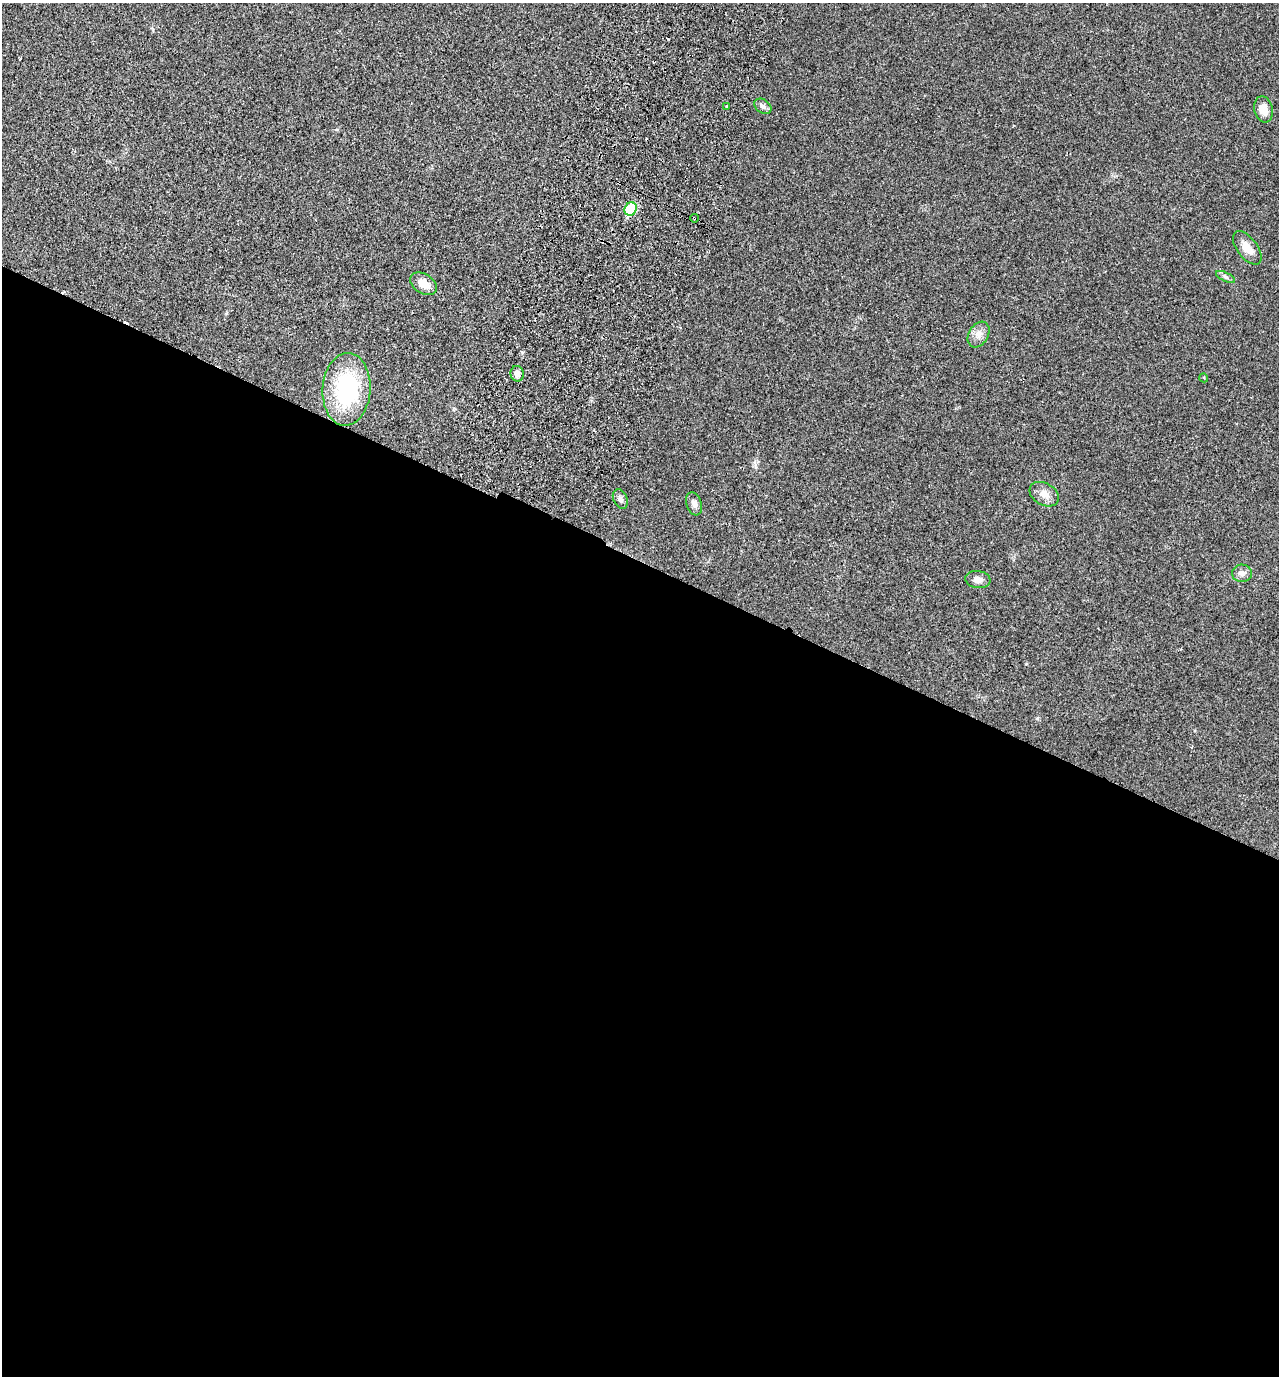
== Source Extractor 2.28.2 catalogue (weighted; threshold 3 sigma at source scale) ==
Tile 14 of 4 x 4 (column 2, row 4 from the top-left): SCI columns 1602-2878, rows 27-1400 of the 5624 x 5552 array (HDU 1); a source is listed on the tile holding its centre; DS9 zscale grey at full resolution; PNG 1281 x 1378 px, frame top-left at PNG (2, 3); each listed source drawn as its Kron ellipse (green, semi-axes under 4 px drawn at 4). Shown black and unused: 59% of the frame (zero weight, under 2 of 3 exposures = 3% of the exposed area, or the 3 px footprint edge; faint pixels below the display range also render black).
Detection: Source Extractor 2.28.2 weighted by HDU 2 'WHT'; one run over the whole footprint, this tile lists its part. Background 0.0204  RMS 0.0053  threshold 0.024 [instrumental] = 3 sigma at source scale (4.5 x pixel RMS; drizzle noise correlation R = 1.50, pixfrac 1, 0.05/0.05 arcsec/px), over >= 5 px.
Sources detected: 23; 6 cosmic-ray / hot-pixel residue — neither listed nor drawn; the other 17 listed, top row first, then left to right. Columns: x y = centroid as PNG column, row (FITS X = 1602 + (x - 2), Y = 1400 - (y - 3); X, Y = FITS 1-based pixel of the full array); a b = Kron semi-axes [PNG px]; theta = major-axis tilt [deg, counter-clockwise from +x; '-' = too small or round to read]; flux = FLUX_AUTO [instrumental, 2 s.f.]
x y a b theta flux
727 106 3 3 - 1.7
763 106 9 6 -37 1.8
1264 109 13 9 -77 5.9
631 209 7 6 - 32
694 218 4 2 - 0.55
1247 248 19 10 -53 5.7
1225 277 10 4 -27 1.3
423 284 14 9 -32 6.3
979 334 14 9 58 3.9
517 374 8 6 -80 2.5
1204 378 4 3 - 0.46
346 389 36 24 86 52
1044 494 16 11 -30 4.9
620 499 10 7 -65 1.7
694 504 12 7 -72 2.6
1242 573 10 8 -2 2.7
978 580 12 8 -8 3.1
Overlapping masked pixels (flux is a lower limit): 1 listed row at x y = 694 218